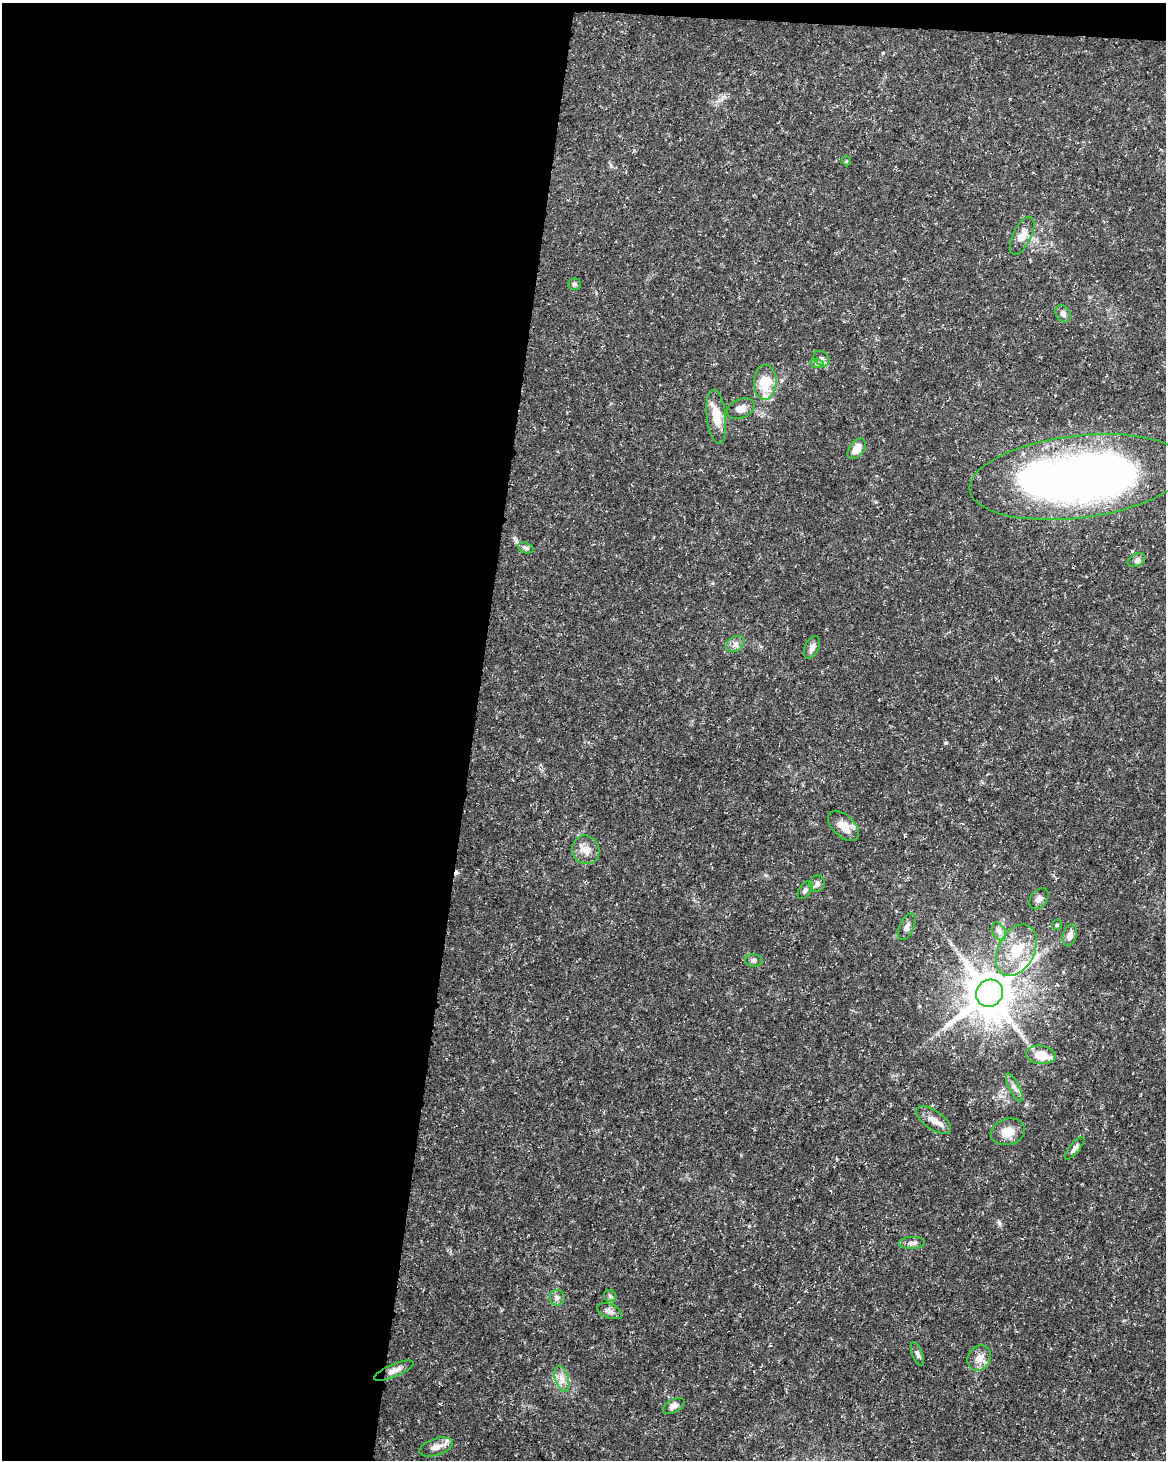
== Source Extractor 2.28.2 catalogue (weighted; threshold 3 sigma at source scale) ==
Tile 1 of 4 x 3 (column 1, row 1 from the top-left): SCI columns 1-1164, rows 3143-4600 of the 4663 x 4883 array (HDU 1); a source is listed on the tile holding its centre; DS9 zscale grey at full resolution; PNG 1168 x 1462 px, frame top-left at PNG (2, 3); each listed source drawn as its Kron ellipse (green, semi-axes under 4 px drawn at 4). Shown black and unused: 41% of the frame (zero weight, under 3 of 5 exposures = <1% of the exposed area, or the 3 px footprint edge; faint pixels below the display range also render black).
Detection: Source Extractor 2.28.2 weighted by HDU 2 'WHT'; one run over the whole footprint, this tile lists its part. Background 0.031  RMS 0.0025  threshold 0.0113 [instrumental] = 3 sigma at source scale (4.5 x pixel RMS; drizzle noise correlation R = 1.50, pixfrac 1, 0.0396/0.0396 arcsec/px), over >= 5 px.
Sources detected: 43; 1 cosmic-ray / hot-pixel residue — neither listed nor drawn; the other 42 listed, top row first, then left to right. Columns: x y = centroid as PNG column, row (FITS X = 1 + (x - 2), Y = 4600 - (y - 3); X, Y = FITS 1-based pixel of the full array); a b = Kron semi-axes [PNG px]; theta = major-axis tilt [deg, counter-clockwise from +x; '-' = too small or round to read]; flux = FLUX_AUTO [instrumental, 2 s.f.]
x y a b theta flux
846 161 5 3 - 0.25
1022 236 21 9 64 2.8
574 284 6 5 - 0.51
1063 314 9 7 -59 0.94
821 358 9 6 -43 0.82
817 363 7 4 -19 0.5
765 382 17 11 88 7.4
741 409 14 9 23 2
716 417 27 9 -84 4.8
857 449 12 7 53 3
1078 477 109 41 7 170
526 548 8 5 -19 0.58
1136 560 9 6 27 0.74
735 644 10 7 36 1.1
812 647 12 7 64 1.2
844 826 19 10 -43 3.1
586 850 14 13 - 2.6
817 883 8 7 - 1.1
805 890 10 5 54 0.87
1039 899 12 8 52 1.1
1057 925 5 4 - 0.36
907 927 14 7 65 1.1
999 931 10 6 -63 1
1070 935 11 6 73 1.5
1016 950 27 18 63 8.4
754 960 9 6 -5 0.76
989 993 14 13 - 1100
1041 1055 15 9 -5 4.4
1014 1088 15 5 -63 1.2
934 1120 20 9 -35 2.4
1008 1132 17 13 15 3.3
1075 1148 14 5 51 0.94
912 1243 13 6 2 1
610 1296 6 6 - 0.55
557 1298 8 7 - 0.86
610 1311 13 7 -21 1.1
917 1354 13 5 -69 0.75
979 1358 13 11 55 2.3
394 1371 21 6 23 1.7
562 1379 13 6 -74 1.7
674 1406 12 6 29 1.1
436 1447 17 8 18 1.9
Unlisted compact peaks at least as high as the median listed source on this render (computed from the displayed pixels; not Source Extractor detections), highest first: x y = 999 1223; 945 743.